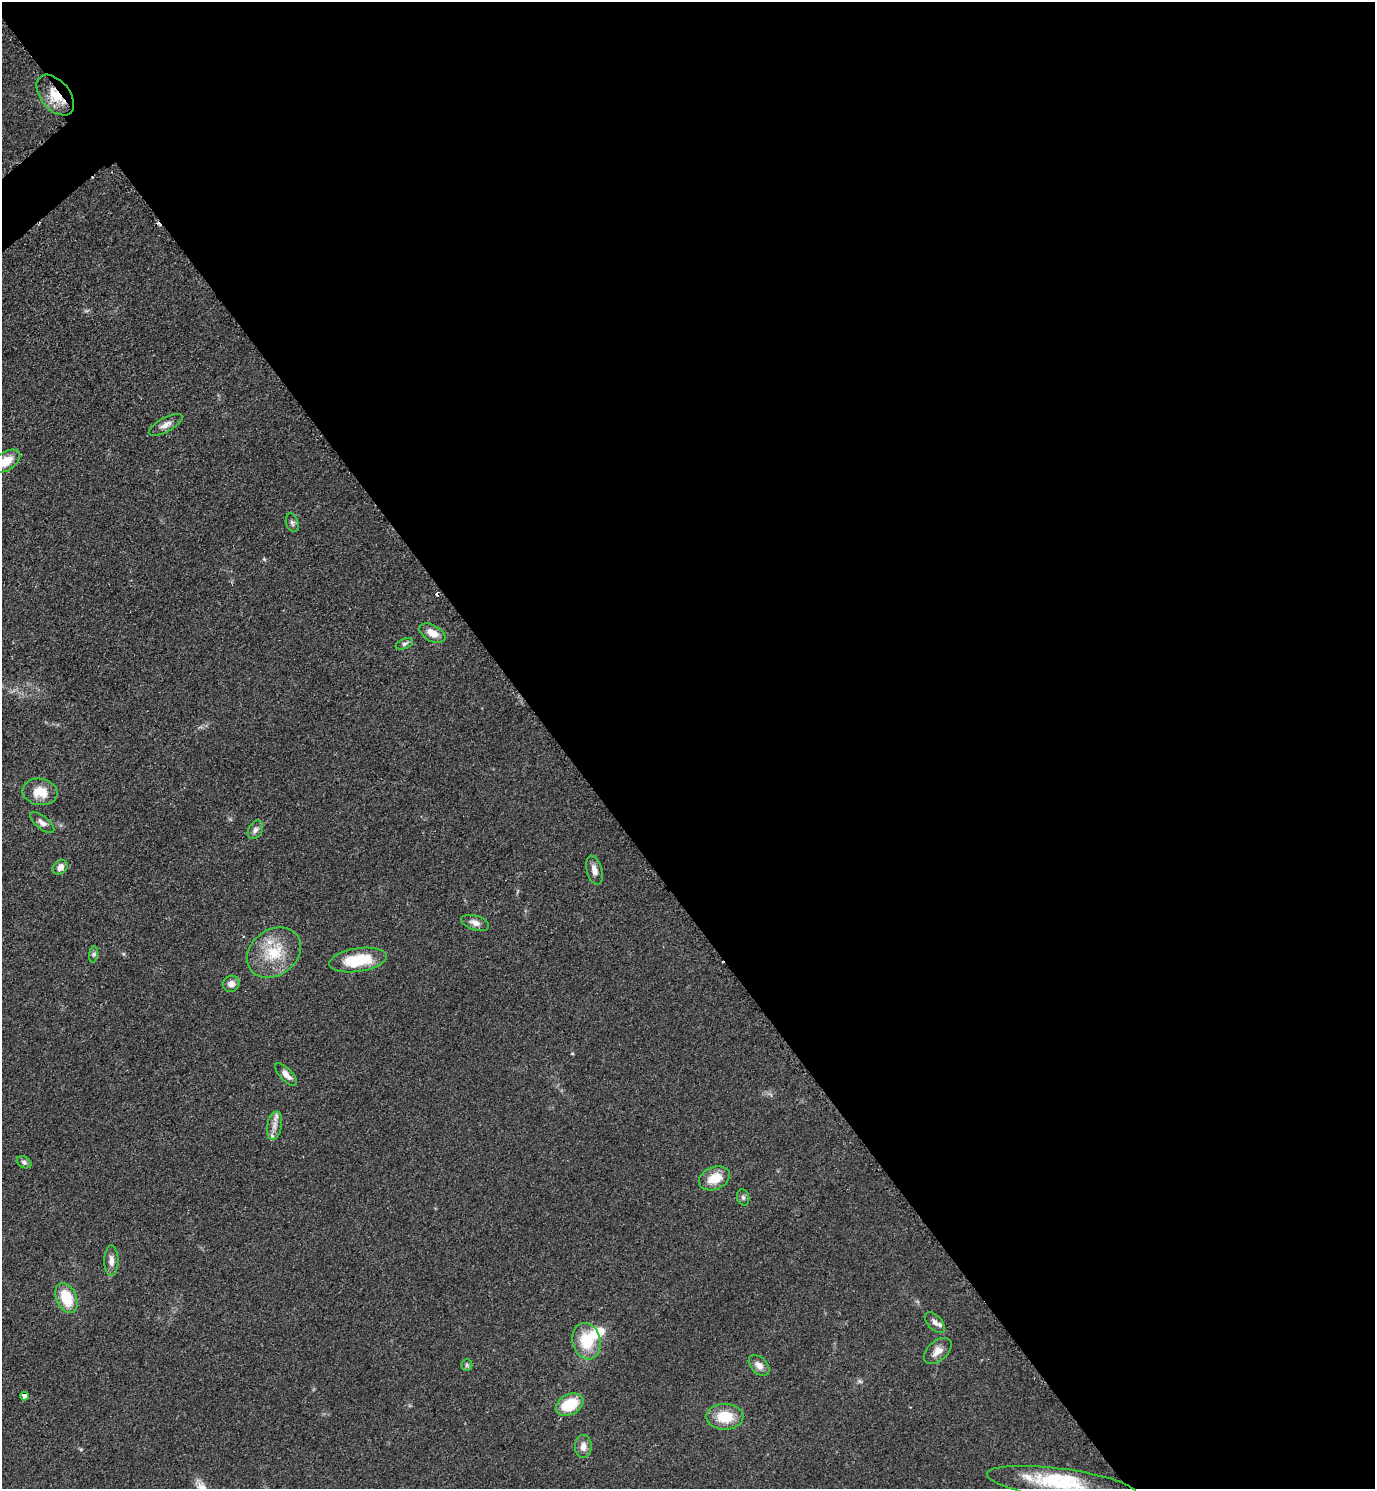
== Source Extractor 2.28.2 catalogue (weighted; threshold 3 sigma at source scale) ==
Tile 8 of 4 x 4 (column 4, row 2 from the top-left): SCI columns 4431-5803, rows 2983-4469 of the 5971 x 5974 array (HDU 1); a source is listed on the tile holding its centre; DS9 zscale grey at full resolution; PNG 1377 x 1491 px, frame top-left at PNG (2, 2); each listed source drawn as its Kron ellipse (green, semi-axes under 4 px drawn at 4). Shown black and unused: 60% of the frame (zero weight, under 2 of 3 exposures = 1% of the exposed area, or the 3 px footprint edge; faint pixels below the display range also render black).
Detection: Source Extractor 2.28.2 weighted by HDU 2 'WHT'; one run over the whole footprint, this tile lists its part. Background 0.0784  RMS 0.0076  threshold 0.0344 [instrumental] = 3 sigma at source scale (4.5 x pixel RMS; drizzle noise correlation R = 1.50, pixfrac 1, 0.05/0.05 arcsec/px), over >= 5 px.
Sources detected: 39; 2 cosmic-ray / hot-pixel residue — neither listed nor drawn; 4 inside a brighter listed object's ellipse — not listed separately; the other 33 listed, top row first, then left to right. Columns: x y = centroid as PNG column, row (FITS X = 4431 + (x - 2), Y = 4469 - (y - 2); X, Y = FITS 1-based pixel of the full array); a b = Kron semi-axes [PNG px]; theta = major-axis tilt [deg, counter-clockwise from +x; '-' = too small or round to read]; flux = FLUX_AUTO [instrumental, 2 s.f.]
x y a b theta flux
55 95 24 14 -50 19
166 425 19 7 28 5.2
6 461 16 9 33 16
292 523 9 6 -73 2.1
432 633 14 8 -27 9.5
404 644 9 5 20 2.1
40 792 17 13 -10 14
42 823 15 6 -39 3.6
255 830 10 7 62 3.2
60 867 8 6 47 4.8
594 870 15 7 -75 5.3
475 923 14 7 -17 5
274 953 29 23 36 31
93 954 8 4 82 1.6
358 960 29 11 9 35
231 984 8 8 - 5.2
286 1074 14 6 -46 5.6
274 1126 14 7 79 5.8
24 1162 8 5 -29 1.9
714 1178 16 11 24 16
743 1197 8 6 -75 1.9
111 1261 15 7 -89 5.2
66 1298 16 10 -68 25
935 1323 13 7 -47 3.4
586 1341 18 14 -75 26
938 1351 16 10 41 6.9
467 1365 6 5 - 1.5
759 1365 12 8 -46 5.7
24 1396 4 3 - 12
570 1405 15 10 27 28
725 1417 18 13 0 22
583 1447 11 8 89 5.2
1061 1484 75 15 -8 50
Overlapping masked pixels (flux is a lower limit): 2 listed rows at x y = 55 95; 24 1396
Isophote crosses this tile's border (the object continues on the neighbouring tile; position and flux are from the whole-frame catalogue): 2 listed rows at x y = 6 461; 1061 1484